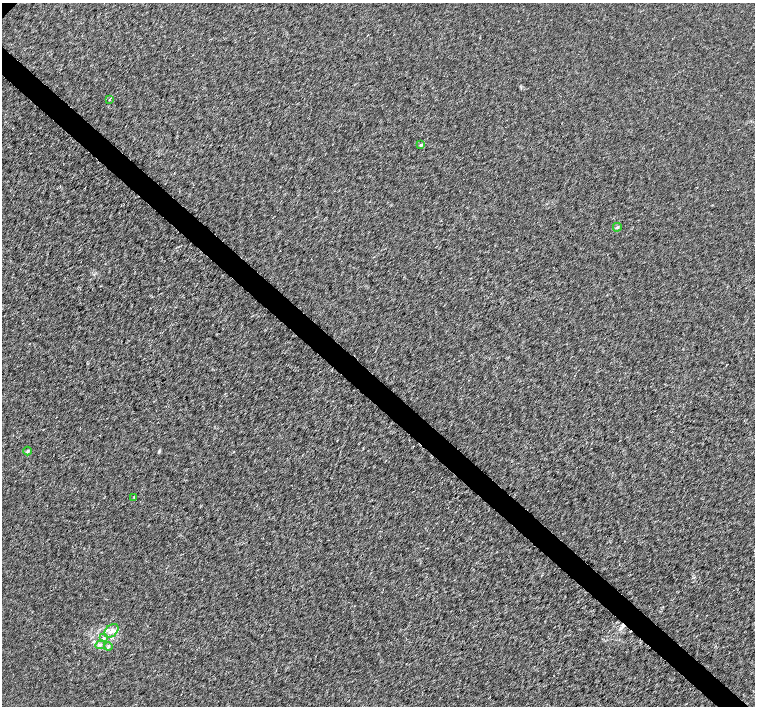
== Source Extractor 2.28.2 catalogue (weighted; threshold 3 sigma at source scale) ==
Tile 6 of 4 x 4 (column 2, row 2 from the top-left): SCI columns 1513-3017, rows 3047-4454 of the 6026 x 6026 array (HDU 1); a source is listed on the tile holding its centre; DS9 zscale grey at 2 x 2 block average (1 PNG px = mean of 2 x 2 image px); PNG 757 x 708 px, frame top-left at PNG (2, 3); each listed source drawn as its Kron ellipse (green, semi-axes under 4 px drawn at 4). Shown black and unused: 4% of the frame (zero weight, under 3 of 4 exposures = <1% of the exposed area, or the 3 px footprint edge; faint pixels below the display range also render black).
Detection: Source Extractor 2.28.2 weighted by HDU 2 'WHT'; one run over the whole footprint, this tile lists its part. Background 0.00102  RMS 0.0021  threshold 0.00956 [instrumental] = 3 sigma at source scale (4.5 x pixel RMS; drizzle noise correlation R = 1.50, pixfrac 1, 0.0396/0.0396 arcsec/px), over >= 5 px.
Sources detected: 9; all 9 listed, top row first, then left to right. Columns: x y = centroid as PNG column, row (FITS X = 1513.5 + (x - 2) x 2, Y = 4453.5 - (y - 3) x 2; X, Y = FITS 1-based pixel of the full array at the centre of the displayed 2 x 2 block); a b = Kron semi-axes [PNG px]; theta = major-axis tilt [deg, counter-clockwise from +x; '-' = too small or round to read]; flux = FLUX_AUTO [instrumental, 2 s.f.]
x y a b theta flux
109 100 3 2 - 0.27
421 145 3 2 - 0.94
617 227 4 3 - 0.58
27 451 4 2 - 0.45
134 497 3 2 - 0.23
112 631 8 5 42 2.6
103 638 4 3 - 0.68
100 645 5 4 - 1.1
108 647 4 3 - 0.61